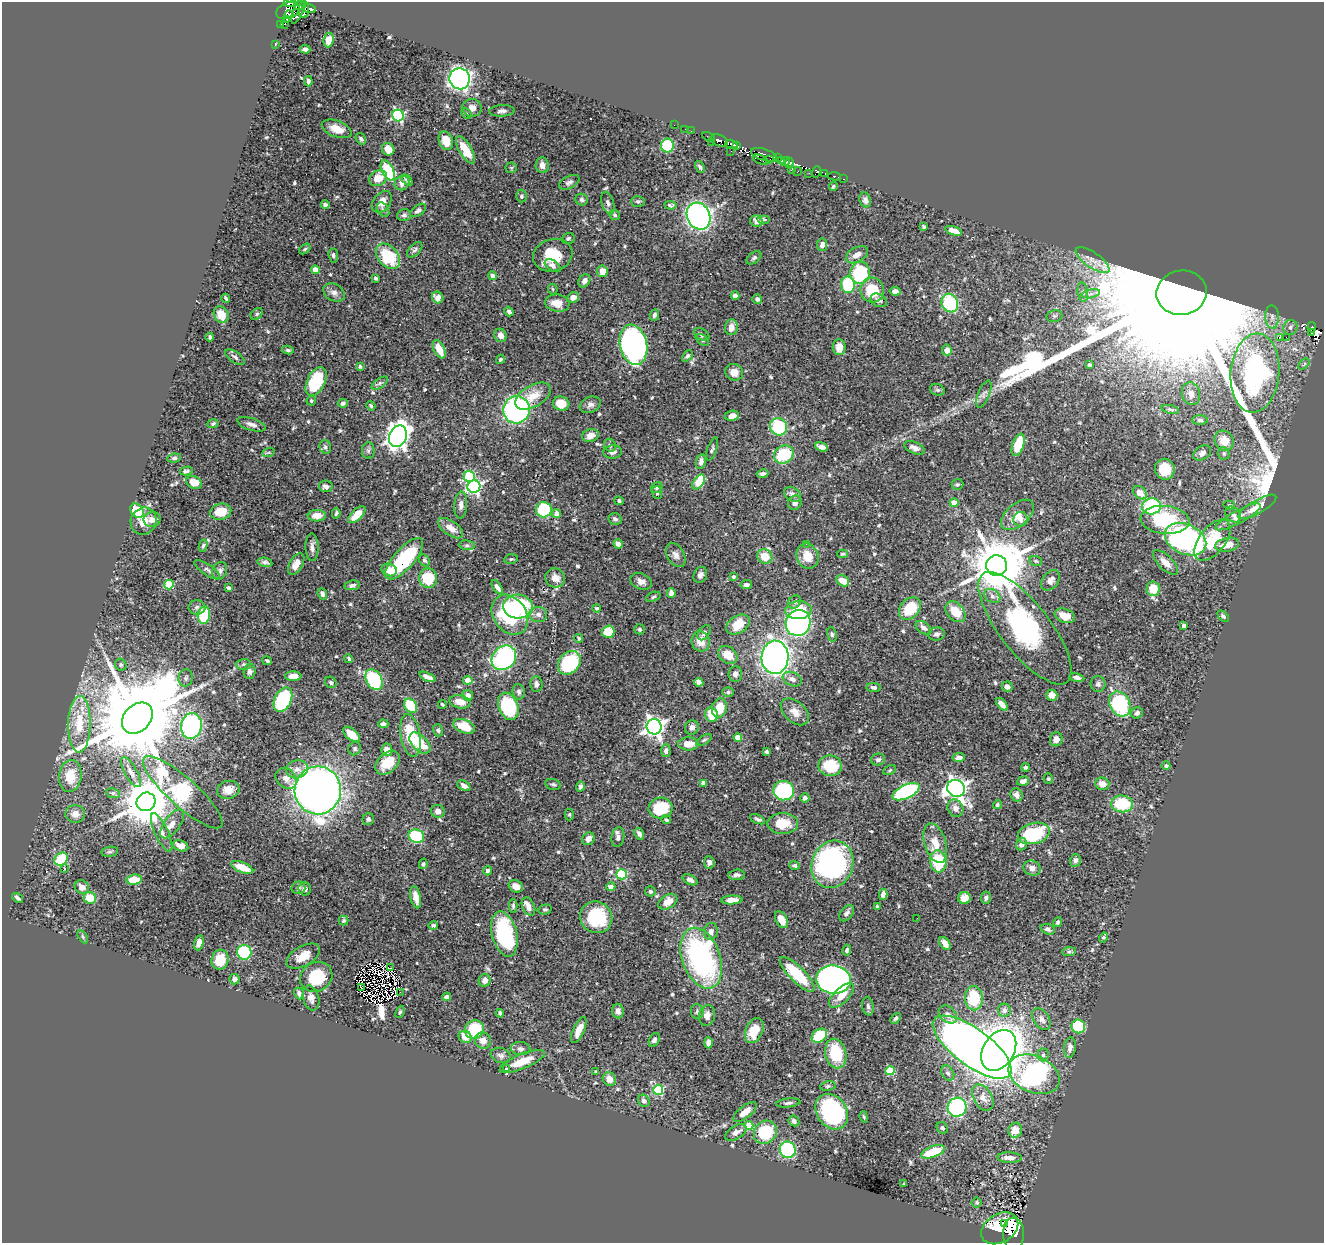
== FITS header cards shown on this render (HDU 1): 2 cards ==
NAXIS1  =                 1322
NAXIS2  =                 1241

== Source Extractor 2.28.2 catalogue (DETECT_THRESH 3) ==
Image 1322 x 1241 px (HDU 1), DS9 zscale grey, 1 PNG px = 1 image px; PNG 1326 x 1245 px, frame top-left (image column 1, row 1241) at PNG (2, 2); each listed source drawn as its Kron ellipse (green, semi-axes under 4 px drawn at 4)
Background 0.529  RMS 0.024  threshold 0.0716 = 3 sigma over >= 5 px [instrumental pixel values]
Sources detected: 614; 12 with non-positive FLUX_AUTO (blend fragments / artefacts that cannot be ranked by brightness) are neither listed nor drawn; of the other 602, the 500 brightest by FLUX_AUTO listed and drawn (102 fainter detections omitted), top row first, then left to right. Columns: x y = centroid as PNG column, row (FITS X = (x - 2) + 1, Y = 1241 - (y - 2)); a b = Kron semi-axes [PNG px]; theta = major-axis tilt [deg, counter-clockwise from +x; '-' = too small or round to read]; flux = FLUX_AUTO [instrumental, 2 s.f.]
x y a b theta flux
289 3 6 2 7 140
300 6 6 3 6 240
309 9 7 3 -18 280
304 10 8 5 88 470
288 11 12 8 20 240
298 11 13 5 69 280
289 15 4 3 - 140
286 19 4 2 - 32
285 24 3 2 - 97
281 25 3 2 - 8.2
329 40 7 5 82 13
275 45 3 2 - 5.1
305 49 5 4 - 5.3
460 79 10 10 - 820
308 81 5 3 - 5.6
472 108 9 9 - 10
502 111 13 5 3 5.9
466 114 6 4 -46 2.6
398 115 6 5 - 230
674 125 2 2 - 5.8
337 129 15 8 -20 23
685 129 2 2 - 5.4
691 131 2 2 - 5.7
709 137 7 2 -27 12
361 139 6 5 - 4.3
719 140 9 5 -22 190
446 141 9 7 -69 26
711 142 2 2 - 4
731 144 6 3 -18 300
667 146 7 6 - 68
736 146 4 3 - 200
388 149 7 6 - 18
465 150 15 6 -60 38
731 151 2 2 - 2.5
764 155 13 5 -18 30
777 158 4 3 - 37
761 160 8 3 -23 57
770 160 3 2 - 20
781 161 4 3 - 180
785 162 5 4 - 420
789 163 5 3 - 310
542 165 8 6 -84 8.6
700 167 6 4 -60 3.6
511 168 6 5 - 2.4
792 169 4 3 - 40
388 170 11 5 -63 98
798 171 4 2 - 15
816 172 6 3 65 89
809 173 3 2 - 6.1
825 173 3 3 - 120
835 176 6 3 -5 26
378 178 9 7 30 23
844 179 3 2 - 16
407 180 6 3 -45 3.5
569 182 11 6 27 5.2
402 183 8 7 - 11
833 186 4 3 - 2.9
521 196 6 5 - 3.2
582 200 6 5 - 4.2
865 200 7 5 -72 5.5
638 201 7 5 -1 3.2
382 202 12 8 52 17
608 203 11 6 -73 5.8
325 205 4 4 - 4.6
670 205 6 3 -4 2.9
383 210 8 5 -57 3.6
418 210 9 5 35 5.4
404 215 7 5 11 4
615 215 6 5 - 2.5
699 216 14 11 -64 510
763 219 6 4 0 2.8
756 221 6 5 - 6.3
924 226 4 3 - 2.5
954 231 9 4 -19 13
568 238 6 5 - 3.1
822 245 6 5 - 6.8
305 249 6 4 37 2.5
415 250 9 5 45 4.3
333 255 7 4 -85 3.3
553 255 20 16 17 47
857 255 12 7 29 11
388 256 14 10 -48 75
754 258 8 5 38 3.4
1093 260 20 7 -34 16
553 266 9 5 -34 6.7
315 270 4 4 - 20
602 271 5 5 - 19
860 273 11 10 - 110
493 276 4 4 - 10
376 278 3 3 - 3.6
584 281 7 5 53 7.3
848 285 8 6 -82 88
553 289 5 4 - 2.3
872 290 12 11 - 51
895 291 6 4 -10 7.2
1083 292 10 5 -83 5.1
334 293 11 8 -31 8.6
1182 293 25 22 10 300000
1091 294 9 4 12 5
735 296 4 4 - 7.5
438 297 6 5 - 10
573 297 6 5 - 9.2
226 298 4 2 - 2.5
757 299 5 4 - 4.7
879 300 8 6 -29 4.9
557 303 12 8 -8 19
950 303 9 8 - 110
509 311 5 4 - 4.9
257 314 7 5 41 3.5
221 315 9 7 -63 30
654 315 6 4 67 3.9
1054 316 8 6 14 3.8
1272 317 11 7 -89 8.2
731 327 8 6 83 13
1290 327 7 7 - 5.9
1312 327 5 4 - 55
1312 333 4 3 - 27
702 334 9 5 -32 5.4
500 335 7 6 - 9.7
210 337 4 3 - 3.4
1279 337 3 3 - 24
1286 337 2 2 - 690
702 340 7 4 -39 3
633 345 20 13 -78 530
839 347 8 6 -85 16
439 349 10 5 -63 29
288 350 6 4 -10 2.7
947 350 5 5 - 8.8
687 356 6 4 47 3.4
235 357 11 5 -34 5.2
500 359 5 4 - 2.4
1304 364 6 4 47 2.4
1089 365 3 3 - 3
360 366 4 4 - 4.1
734 372 9 8 - 15
1255 373 40 24 85 310
316 382 15 9 64 90
380 383 9 4 36 3.7
937 390 7 5 -20 3.5
984 394 14 5 68 6.3
1191 394 11 9 -76 9.2
533 396 19 10 30 29
311 401 5 4 - 2.4
343 403 5 4 - 3.8
561 403 8 7 - 30
590 405 11 7 22 6.6
371 406 5 4 - 2.5
1170 409 9 4 -12 3
516 410 13 13 - 330
732 416 7 5 9 9.6
1200 420 8 5 -1 4
213 423 6 4 25 2.7
251 424 15 6 -17 8.8
779 427 9 8 - 91
590 435 8 6 16 11
398 436 11 8 66 1100
1224 441 10 9 - 21
610 445 7 6 - 4
1018 445 11 5 71 50
325 447 7 5 -73 4.4
821 447 7 4 -18 9.6
915 448 11 6 -22 8
712 449 12 4 70 4
368 451 8 6 90 4.4
613 452 9 6 4 6.5
268 453 6 4 20 2.3
1202 453 9 6 32 6.9
1224 453 6 6 - 3.2
784 455 10 8 33 81
174 458 7 4 7 3.3
701 461 7 5 82 7
1165 469 10 9 - 37
186 471 6 3 14 3.9
763 474 6 3 11 4.6
469 476 5 5 - 120
194 482 8 6 -26 19
699 482 8 5 54 58
957 484 6 5 - 2.8
326 486 7 5 -6 6.2
474 487 6 6 - 370
657 488 6 5 - 2.6
657 493 6 5 - 3.4
1140 493 8 6 -43 19
792 494 9 6 -32 7.8
619 501 5 4 - 3.4
795 503 7 6 - 7.4
954 503 4 4 - 22
461 505 13 6 86 7.4
1229 505 6 4 -14 2.3
1151 506 9 8 - 140
1257 507 21 7 29 27
544 510 8 7 - 82
137 511 8 6 -53 64
221 512 11 8 13 35
336 513 5 4 - 2.9
557 514 4 4 - 14
1233 514 9 7 -45 5.6
357 515 11 5 44 24
1017 515 19 11 40 22
317 516 9 6 2 19
1238 517 25 6 28 16
152 519 8 7 - 9.3
615 519 6 6 - 5.4
1021 519 7 7 - 9.1
1165 520 24 14 -5 97
144 521 14 12 59 20
451 528 14 7 -36 19
1186 539 22 15 -25 410
1212 540 24 13 52 68
618 544 5 4 - 10
806 544 3 2 - 2.6
467 545 8 4 -5 3.2
1227 545 12 7 11 27
203 546 6 4 77 2.7
312 547 14 6 -88 7.8
842 554 5 4 - 2.4
676 555 13 8 -60 8.9
765 556 8 7 - 28
807 556 13 10 -67 26
404 559 26 10 48 120
511 559 7 5 12 2.7
424 560 6 5 - 3.6
1036 561 6 5 - 2.4
265 562 7 4 -11 4.2
1165 562 16 7 -43 14
296 564 12 6 60 15
997 566 10 10 - 11000
207 570 15 5 -34 6.1
389 570 8 6 -21 25
220 571 9 7 68 6.3
700 575 8 6 67 6.2
733 577 4 4 - 3.5
428 578 10 9 - 56
555 578 10 9 - 14
1050 580 11 8 51 8.8
641 581 11 7 -23 8.6
843 581 7 5 -35 21
169 585 5 5 - 75
352 585 8 4 10 5.6
746 585 6 4 7 5.7
497 587 8 4 -56 7
229 588 4 3 - 3.7
1153 589 7 6 - 33
671 593 5 4 - 8.1
322 594 6 4 -69 5.1
992 596 8 6 -34 6.6
653 597 7 4 22 3
794 602 7 6 - 4.2
197 607 8 7 - 5.5
518 607 15 12 -5 140
597 608 4 4 - 2.4
910 608 13 9 47 50
798 610 13 9 6 42
955 612 12 8 -48 30
538 614 9 7 -3 7.4
204 615 9 6 81 84
510 615 21 16 -56 140
1065 616 10 7 -20 23
1223 616 7 4 -46 3.7
798 623 13 12 - 370
738 625 13 8 32 34
1184 626 4 4 - 8.7
924 628 9 5 -34 7.1
1025 628 68 25 -52 360
640 629 5 5 - 2.9
608 632 6 6 - 49
704 633 8 5 53 4.9
832 634 7 5 -79 2.9
936 634 8 6 11 5.6
579 638 4 3 - 2.6
701 641 10 9 - 17
728 655 10 8 -38 22
775 657 16 13 87 770
504 658 13 11 47 280
349 659 4 3 - 3.1
267 661 5 3 - 2.5
569 663 13 10 48 130
244 664 7 5 1 3.7
121 665 6 5 - 2.9
250 671 7 6 - 5.3
735 674 8 7 - 7.6
293 676 8 4 0 12
427 677 9 4 -23 8.1
1077 677 7 4 -10 5.8
186 678 9 7 77 5.3
792 679 10 6 -24 9.4
374 680 11 7 -60 150
468 680 5 4 - 20
331 682 6 5 - 3.5
699 682 5 4 - 7.6
536 684 8 6 -87 6.2
1098 684 8 7 - 4.8
874 687 7 4 -5 3.8
1007 687 5 5 - 7.1
519 692 8 6 -81 5
728 692 6 5 - 3.1
468 695 5 5 - 7.1
1052 695 5 5 - 16
283 700 13 8 64 160
460 702 11 6 -12 18
442 704 4 3 - 2.3
1002 704 7 4 -48 12
1120 704 13 10 -63 150
410 706 8 5 -58 58
508 706 14 9 -68 130
719 708 10 7 77 33
795 712 16 10 -42 16
1137 713 6 5 - 4.6
711 715 7 6 - 33
137 718 17 13 45 34000
79 724 28 11 89 50
383 724 5 3 - 4.2
191 726 13 10 82 240
464 726 11 6 -20 31
654 727 7 7 - 880
692 727 7 6 - 8.4
438 730 6 5 - 2.8
351 734 10 5 -40 24
410 735 21 9 -80 59
738 737 4 4 - 22
1056 739 7 6 - 7.9
704 740 8 3 32 2.7
420 743 13 7 -45 41
688 744 10 6 0 18
355 749 7 6 - 3.8
387 750 6 5 - 12
666 750 6 5 - 5.4
767 752 4 3 - 2.9
959 757 6 4 9 7.6
878 760 7 6 - 4.5
388 763 14 9 43 32
830 766 12 10 -9 65
1166 766 4 4 - 3.2
1025 767 4 3 - 4.7
297 769 11 9 11 11
890 770 7 4 28 2.5
131 772 17 6 -61 11
70 776 16 11 82 28
286 778 12 9 -46 12
1048 779 5 5 - 2.3
1023 781 6 4 18 8.1
704 783 4 4 - 17
553 784 8 5 -15 3.4
1102 784 7 6 - 13
464 786 7 4 -31 7.7
580 786 5 3 - 4.5
956 788 9 8 - 1000
228 790 11 9 14 18
318 790 24 23 - 1500
784 791 10 9 - 140
183 792 52 14 -42 210
906 792 14 6 25 260
113 793 7 5 -9 3.2
1016 795 7 6 - 7.7
805 798 5 4 - 5.9
146 802 9 9 - 7700
1122 804 11 8 -6 73
997 805 5 4 - 2.8
661 808 12 10 12 58
955 808 9 7 -61 10
438 811 7 6 - 8.8
75 814 9 9 - 13
569 814 6 4 -89 2.3
368 819 6 5 - 3.8
757 819 8 4 -25 3.7
666 820 5 4 - 2.3
783 823 15 10 0 32
172 824 17 8 54 13
162 833 21 6 -65 12
1034 833 16 10 15 100
639 834 6 4 -59 6.6
416 836 8 6 -17 79
618 837 10 6 83 6.3
588 839 6 6 - 9.1
935 843 20 10 -73 27
1021 844 6 5 - 9.4
181 846 8 5 -21 12
110 852 8 5 9 3.3
61 859 7 6 - 62
1075 860 6 5 - 4.4
938 861 11 8 -84 91
709 862 6 5 - 7.3
423 864 5 4 - 2.5
832 864 24 20 69 390
795 865 5 4 - 3.5
242 867 12 5 -22 25
64 868 3 3 - 3.8
1032 868 8 7 - 9.7
487 871 4 4 - 5.6
622 874 5 5 - 120
737 875 8 5 6 6.4
134 880 8 5 4 32
690 880 8 5 -30 6.9
516 886 7 6 - 11
82 887 7 6 - 12
611 887 4 4 - 10
298 888 7 6 - 3.4
305 889 6 6 - 7.6
650 891 5 5 - 4
883 894 6 4 -87 8.1
416 897 11 5 -77 13
986 897 6 5 - 5
17 898 6 4 -37 3.9
90 898 6 6 - 36
965 898 6 6 - 17
732 900 10 4 3 12
668 902 10 7 32 17
513 906 7 4 -89 3
528 907 9 6 -64 12
877 907 4 4 - 3.3
545 909 7 5 13 2.8
847 913 9 6 51 5.1
596 917 16 15 - 86
917 918 2 2 - 4.4
781 919 9 5 -62 18
344 920 5 4 - 2.6
1058 922 5 4 - 3.4
433 925 5 3 - 2.6
1048 929 7 5 -19 4.9
711 931 8 7 - 7.7
504 934 23 12 -76 140
83 937 7 4 -60 2.4
1103 937 5 4 - 2.4
199 943 7 4 74 11
945 943 7 4 -55 14
847 950 5 4 - 3.4
244 952 7 7 - 120
1069 952 7 4 1 3.3
303 956 18 10 30 22
701 958 31 19 -70 340
220 960 10 8 77 36
391 968 3 2 - 3.8
797 974 23 7 -45 87
316 977 17 14 33 63
234 979 5 5 - 7.5
485 980 6 6 - 6
833 980 17 14 -7 770
362 987 3 2 - 2.7
400 992 3 2 - 4.8
299 993 6 4 -71 5.5
841 996 16 7 44 19
446 997 4 4 - 4.7
311 998 12 8 -75 9.3
974 998 12 9 -89 77
868 1006 9 5 -82 5.5
1004 1010 6 6 - 8.1
618 1011 7 6 - 7.6
697 1011 7 6 - 3.8
400 1012 6 4 67 2.3
500 1013 4 3 - 2.8
948 1014 10 7 -43 8.5
707 1015 10 8 79 11
896 1018 6 4 52 3.2
1041 1019 12 7 -54 11
1078 1026 7 7 - 71
474 1030 9 9 - 78
579 1030 14 5 66 16
754 1030 13 8 65 34
819 1036 8 6 37 59
465 1037 7 6 - 16
654 1040 7 5 62 4.7
483 1041 8 8 - 13
708 1043 5 4 - 7.2
972 1047 47 18 -36 2800
1070 1047 10 6 82 9.5
520 1049 10 6 -6 5.9
999 1050 22 15 58 1500
836 1054 15 10 -76 64
501 1055 10 7 -20 5.7
1043 1055 6 5 - 3.8
522 1061 24 7 22 30
506 1069 3 3 - 11
890 1071 4 4 - 65
596 1072 4 3 - 3
948 1073 8 6 -60 4.4
1034 1074 27 18 -23 490
609 1079 7 6 - 14
828 1086 7 5 11 2.9
658 1090 5 5 - 110
983 1098 14 9 -60 15
644 1101 6 5 - 6.7
788 1103 12 4 6 5
957 1107 10 9 - 220
745 1112 14 6 38 18
832 1112 19 15 -55 230
864 1117 6 3 -75 2.4
794 1121 6 5 - 5.7
749 1125 4 4 - 42
942 1128 6 5 - 3.2
1015 1130 7 7 - 20
736 1132 12 6 31 9.6
765 1132 12 11 - 87
788 1150 8 8 - 140
933 1152 12 5 20 54
1010 1158 12 5 -3 12
904 1184 3 3 - 2.5
976 1202 5 5 - 2.4
1004 1223 3 3 - 6.1
1000 1228 20 14 32 32
1013 1234 16 10 -88 98
At the frame edge (FLAGS 8, measured only in part): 1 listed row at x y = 289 3
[102 fainter detections neither listed nor drawn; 12 non-positive-flux detections neither listed nor drawn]